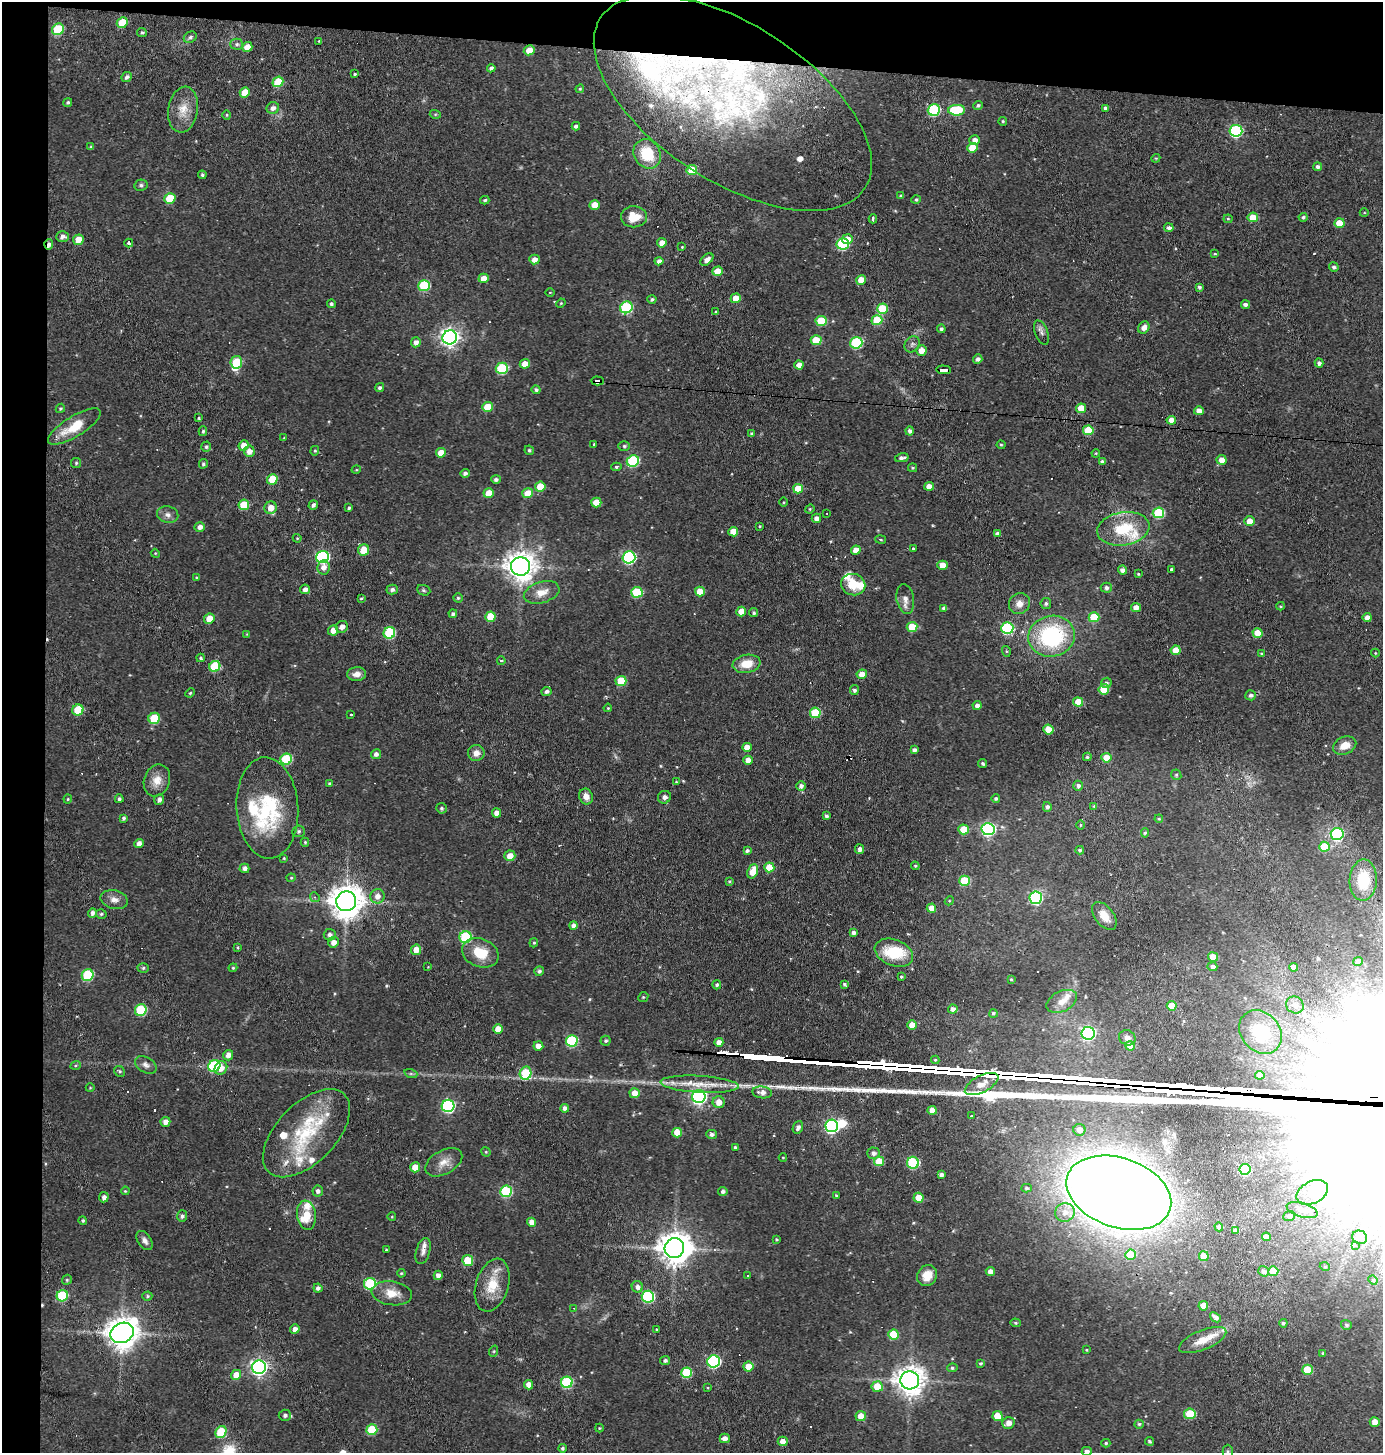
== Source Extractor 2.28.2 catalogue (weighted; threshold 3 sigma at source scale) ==
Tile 1 of 3 x 3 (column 1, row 1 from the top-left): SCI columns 100-1480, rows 2902-4352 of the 4380 x 4352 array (HDU 1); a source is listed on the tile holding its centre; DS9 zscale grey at full resolution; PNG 1385 x 1455 px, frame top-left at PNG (2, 2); each listed source drawn as its Kron ellipse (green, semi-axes under 4 px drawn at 4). Shown black and unused: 7% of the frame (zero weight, under 2 of 3 exposures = <1% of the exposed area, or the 3 px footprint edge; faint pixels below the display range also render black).
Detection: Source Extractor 2.28.2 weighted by HDU 2 'WHT'; one run over the whole footprint, this tile lists its part. Background 0.0385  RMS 0.005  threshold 0.0223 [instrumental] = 3 sigma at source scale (4.5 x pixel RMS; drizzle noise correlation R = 1.50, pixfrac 1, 0.05/0.05 arcsec/px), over >= 5 px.
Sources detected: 502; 5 inside a brighter object's white glare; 14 cosmic-ray / hot-pixel residue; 1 long thin detection or spike segment (spike, bleed or trail) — neither listed nor drawn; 24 inside a brighter listed object's ellipse — not listed separately; the other 458 listed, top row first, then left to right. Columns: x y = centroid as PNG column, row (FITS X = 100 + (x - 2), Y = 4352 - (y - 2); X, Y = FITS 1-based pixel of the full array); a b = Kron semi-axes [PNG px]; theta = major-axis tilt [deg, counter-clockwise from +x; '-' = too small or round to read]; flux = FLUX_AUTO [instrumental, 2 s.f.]
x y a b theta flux
122 23 6 5 - 13
58 29 6 5 - 29
142 33 5 4 - 0.84
190 37 7 5 30 1.3
319 41 4 3 - 0.35
237 44 6 5 - 1.1
247 47 5 4 - 5.2
529 50 5 5 - 6
491 68 4 4 - 1.4
355 74 3 3 - 0.69
127 77 5 4 - 1.5
278 82 5 5 - 14
580 89 4 4 - 0.58
245 92 5 5 - 9.4
68 102 4 4 - 0.87
733 103 157 78 -33 190
978 105 5 4 - 0.97
273 108 6 6 - 2.3
1105 108 4 3 - 1.3
183 110 23 15 82 8.3
934 110 6 5 - 46
957 110 8 5 2 31
435 114 5 3 - 0.58
227 115 5 4 - 0.54
1003 121 4 4 - 0.68
576 126 4 3 - 1.3
1236 131 6 6 - 61
975 140 5 5 - 2.7
91 147 4 4 - 0.77
972 148 5 5 - 9.2
647 154 15 13 -57 18
1156 158 4 3 - 0.48
1318 167 4 4 - 1.7
692 170 5 5 - 15
202 175 4 4 - 0.82
141 185 7 5 11 1.1
901 196 4 3 - 0.8
170 198 6 5 - 16
485 200 4 3 - 0.7
916 200 4 4 - 0.86
595 205 5 4 - 6.4
1364 213 4 3 - 0.4
634 217 13 10 0 9.4
1253 217 5 5 - 9.5
1303 217 4 4 - 0.96
873 219 4 3 - 2.1
1228 219 4 4 - 0.55
1339 223 5 4 - 8.1
1169 228 4 4 - 1.7
62 236 6 5 - 2.2
847 239 5 5 - 5.4
78 240 5 5 - 5.7
129 243 4 4 - 1.1
662 243 5 4 - 4.1
49 244 5 3 - 1.9
843 244 6 5 - 45
682 247 3 3 - 0.42
1215 254 3 3 - 0.5
534 259 5 5 - 3.3
707 260 7 4 42 2.8
659 261 4 4 - 2.1
1334 267 5 4 - 1.1
717 271 5 4 - 7.1
484 278 5 4 - 4.4
861 280 5 4 - 8.1
424 286 6 5 - 30
1199 287 4 4 - 1.2
550 292 5 3 - 0.37
736 298 5 5 - 7
652 299 4 4 - 0.99
561 303 5 4 - 0.48
331 304 4 4 - 1
1245 305 4 4 - 1.8
626 307 6 6 - 46
882 309 5 5 - 20
716 312 4 3 - 0.72
877 320 5 5 - 18
821 321 5 5 - 16
1144 327 6 5 - 3.1
941 329 4 4 - 1.2
1042 333 12 6 -68 1.8
450 337 7 7 - 230
816 340 5 5 - 12
416 342 5 5 - 2.3
856 343 6 5 - 40
912 344 9 7 55 1.5
921 350 5 5 - 4.5
978 359 5 4 - 1.5
236 362 6 6 - 21
1319 363 4 4 - 1.5
525 364 5 4 - 5.4
799 365 4 4 - 3.7
502 368 6 5 - 35
944 370 7 4 -4 54
597 381 6 4 -3 110
380 388 5 4 - 1.2
536 390 4 4 - 1.2
487 407 5 5 - 8.6
60 408 5 4 - 0.61
1081 408 5 5 - 7.9
1199 411 5 4 - 3.4
199 418 3 3 - 0.57
1171 420 5 4 - 4.9
74 427 30 10 31 13
1088 430 5 5 - 17
203 431 5 4 - 0.82
910 431 4 4 - 1.5
752 434 4 3 - 1.2
284 438 4 4 - 0.41
594 444 3 3 - 0.61
1001 445 4 4 - 0.58
244 446 5 5 - 5.3
624 446 6 5 - 0.81
206 447 5 4 - 0.9
529 450 5 4 - 0.81
249 451 5 5 - 3.2
315 451 5 4 - 0.64
441 453 5 4 - 5.7
1096 453 4 3 - 0.44
902 458 7 4 13 1.7
1222 460 5 5 - 3.9
633 461 6 5 - 44
1102 462 4 4 - 1.5
76 463 5 5 - 0.78
203 464 5 4 - 0.84
616 467 5 4 - 0.8
912 468 4 3 - 0.57
356 470 5 3 - 0.4
465 473 5 4 - 1.6
272 479 5 5 - 13
496 479 5 4 - 1.3
929 486 5 4 - 3.9
540 487 5 5 - 8.1
798 489 5 5 - 9.9
489 493 5 4 - 7.3
528 493 5 5 - 8.3
596 502 5 5 - 7.8
783 502 4 3 - 0.47
244 505 5 5 - 13
313 505 5 4 - 1.5
271 508 6 6 - 5.3
349 508 4 3 - 0.88
810 509 5 4 - 0.55
1158 513 6 5 - 31
827 514 2 2 - 0.38
168 515 11 8 -14 2.5
816 518 5 4 - 2.6
1250 521 5 5 - 4.7
760 526 4 3 - 0.5
200 527 5 4 - 2.4
1123 529 26 16 10 22
733 532 5 4 - 6.8
997 533 4 3 - 1.4
297 538 4 4 - 0.56
881 539 5 3 - 0.55
913 549 3 2 - 0.84
364 550 5 5 - 8.5
856 550 5 4 - 5.9
155 553 4 3 - 0.45
322 557 6 6 - 68
629 557 6 6 - 76
943 565 5 4 - 5.7
521 566 9 9 - 620
323 567 7 6 - 2.9
1123 570 4 4 - 2.1
1172 570 3 3 - 4.7
1138 574 3 3 - 0.57
196 577 4 3 - 0.46
853 585 12 10 -13 10
1106 588 5 5 - 1.8
305 589 5 4 - 2.2
392 589 5 5 - 1.7
424 590 7 5 -21 0.84
542 592 18 10 17 5.5
637 592 5 5 - 26
700 592 5 5 - 7
458 598 4 4 - 0.8
361 599 4 4 - 0.57
905 599 15 8 -81 3.3
1046 603 5 5 - 1.1
1019 604 11 10 - 4.2
1280 606 4 4 - 0.52
1136 607 5 4 - 3.6
944 608 4 3 - 1.3
741 611 5 5 - 5.5
754 613 5 4 - 0.87
453 614 4 4 - 1.3
490 617 5 5 - 10
1094 617 5 5 - 16
1367 617 4 4 - 3.1
209 619 5 5 - 6.6
342 627 6 5 - 2.7
912 627 5 5 - 12
1007 628 6 6 - 52
333 630 5 5 - 4.3
389 633 6 5 - 38
1257 633 5 4 - 8.4
247 634 3 3 - 0.36
1052 636 23 20 12 56
1176 650 5 4 - 8.7
1006 651 5 3 - 0.58
1375 653 4 4 - 0.42
1261 654 4 4 - 0.52
201 658 4 3 - 0.77
501 661 4 4 - 0.64
747 664 14 9 10 8.3
215 666 6 5 - 25
357 674 9 7 4 3.1
862 674 5 5 - 5.5
621 681 5 5 - 15
1106 683 5 5 - 1
1104 689 5 5 - 15
854 690 5 4 - 1.4
547 691 5 4 - 1.7
190 693 5 3 - 0.48
1251 695 5 5 - 1.4
1078 702 5 4 - 11
977 705 4 4 - 2.3
608 708 4 3 - 0.49
78 710 6 5 - 17
815 713 5 5 - 23
351 715 3 3 - 0.81
154 718 6 5 - 21
1048 729 5 5 - 8.2
1345 745 12 8 25 5.7
747 747 5 4 - 4.3
914 750 4 4 - 1.7
476 753 8 8 - 3.5
376 754 5 5 - 1.9
1087 757 4 4 - 0.82
1106 758 5 4 - 7.6
286 759 6 5 - 29
748 760 5 4 - 3.8
983 763 4 3 - 0.91
1176 775 5 5 - 0.73
157 780 16 13 70 6
676 782 4 3 - 0.46
329 784 4 3 - 0.76
801 786 5 4 - 1.6
1078 786 5 5 - 1.4
586 797 8 7 - 3.2
664 797 6 6 - 1.8
996 798 4 4 - 1
68 799 4 4 - 0.55
119 799 4 4 - 1.1
159 800 5 4 - 1.8
1094 806 3 3 - 0.59
1047 807 5 4 - 1.3
267 808 50 31 -86 42
442 808 5 5 - 1.1
497 813 4 4 - 3.1
826 816 4 3 - 1.2
124 818 4 4 - 1
1159 819 4 4 - 0.52
1080 825 5 3 - 0.49
964 829 5 5 - 11
988 829 6 6 - 92
298 831 6 5 - 0.9
1145 833 5 4 - 0.77
1337 834 6 6 - 67
305 842 4 4 - 0.62
139 843 5 4 - 2.9
1324 847 5 5 - 17
860 849 5 4 - 2
1080 850 4 4 - 1
747 851 4 4 - 1.1
510 856 5 5 - 5.2
284 858 4 3 - 0.49
915 866 4 3 - 0.56
769 867 5 5 - 9.1
244 868 5 4 - 2
753 871 7 5 71 8.2
291 878 4 4 - 0.56
1363 880 20 13 88 18
729 881 4 3 - 0.57
965 881 5 5 - 20
377 896 7 7 - 3.4
315 897 5 4 - 0.96
1036 898 6 6 - 61
114 900 14 9 -13 3.4
346 901 10 10 - 910
949 901 5 3 - 0.45
931 908 4 4 - 5.2
92 913 5 4 - 1.7
101 914 5 4 - 0.86
1104 916 16 9 -52 6.6
574 925 4 4 - 2
854 933 4 4 - 1.9
330 935 6 6 - 1.7
465 937 6 5 - 38
333 942 5 5 - 3
534 943 5 4 - 0.58
238 947 3 2 - 0.49
416 950 5 5 - 5.6
480 953 19 14 -21 13
894 953 20 13 -22 19
1213 957 5 4 - 8
1358 961 5 4 - 1.4
428 967 3 3 - 0.29
1212 967 5 4 - 1.7
1293 967 4 4 - 3
143 968 5 5 - 0.86
233 968 4 4 - 0.57
539 971 5 5 - 1.3
88 975 6 5 - 37
901 977 3 2 - 0.54
1011 979 3 3 - 0.57
844 984 4 4 - 1
717 985 4 4 - 1
643 997 5 4 - 0.66
1062 1001 16 10 27 5.5
1295 1005 9 8 - 3
1172 1006 5 5 - 8.9
953 1009 5 4 - 2.2
141 1010 6 5 - 31
993 1013 4 4 - 0.78
912 1025 5 4 - 5.7
498 1029 5 4 - 4.9
1260 1032 24 19 -47 20
1088 1033 7 6 - 110
1127 1038 8 7 - 2.1
572 1041 6 5 - 42
606 1041 5 5 - 0.89
719 1042 4 4 - 3.7
538 1046 5 4 - 3.5
1130 1046 5 4 - 9.6
228 1055 5 5 - 3
935 1060 4 4 - 0.67
76 1065 5 3 - 0.57
146 1065 12 7 -29 2.2
214 1066 6 5 - 45
221 1068 7 6 - 4
119 1071 6 5 - 0.88
526 1073 7 5 78 23
411 1074 7 4 -18 0.88
1260 1075 5 4 - 4.1
699 1084 39 8 -3 10
982 1084 18 8 27 4
90 1088 4 3 - 0.36
762 1092 10 6 -8 2.9
635 1093 5 5 - 5.7
699 1097 6 6 - 150
719 1102 6 6 - 4.3
448 1106 6 6 - 74
565 1108 4 4 - 2
932 1110 4 4 - 4.6
971 1116 3 2 - 0.65
165 1122 5 5 - 3.2
832 1126 6 6 - 100
798 1127 6 5 - 2.1
1079 1130 6 6 - 3.6
306 1133 54 29 46 43
677 1133 5 4 - 7.1
712 1134 5 4 - 1.4
735 1148 3 3 - 1.2
486 1152 5 4 - 0.51
873 1153 6 5 - 2
783 1157 4 3 - 0.4
879 1161 5 5 - 11
444 1162 20 12 29 5.6
913 1163 6 6 - 37
415 1167 5 5 - 6.8
1245 1169 5 5 - 42
941 1175 4 4 - 1.6
1027 1188 5 4 - 0.86
125 1191 4 3 - 0.49
318 1191 5 5 - 1.8
506 1191 6 5 - 41
723 1191 4 4 - 1.4
1312 1192 17 11 26 11
1119 1193 54 35 -19 1700
836 1195 4 3 - 0.61
104 1197 5 4 - 2
919 1198 5 5 - 8.5
1302 1210 16 7 -17 3.1
1065 1212 10 9 - 4.1
306 1215 14 9 -82 7.9
182 1216 6 5 - 1.3
1289 1216 6 5 - 1.3
392 1217 4 3 - 0.39
83 1220 4 4 - 0.89
531 1222 4 4 - 3.5
1219 1227 4 4 - 2.2
1236 1231 4 4 - 2.2
1266 1237 4 4 - 3.3
1360 1237 7 6 - 3
777 1239 4 3 - 0.52
145 1241 11 6 -56 2.2
1355 1246 3 3 - 23
674 1248 10 9 - 750
386 1250 3 2 - 0.6
423 1251 13 7 74 2.4
1130 1255 5 5 - 13
1204 1256 5 5 - 9.7
468 1261 5 5 - 16
1325 1267 5 3 - 0.41
1263 1271 5 5 - 2.1
1273 1271 5 5 - 11
990 1272 4 4 - 3.4
401 1273 4 3 - 0.51
438 1275 4 4 - 3
927 1275 11 9 59 6
747 1276 3 3 - 0.77
67 1280 5 4 - 0.73
1373 1280 5 4 - 0.51
370 1284 6 5 - 36
492 1285 27 16 73 13
637 1287 6 5 - 1.9
318 1288 4 4 - 1.5
392 1293 20 12 -8 7.7
62 1296 6 5 - 27
147 1296 5 4 - 0.78
648 1297 6 6 - 57
1203 1306 5 4 - 6.2
574 1308 4 4 - 0.46
1215 1317 6 4 -40 2.2
1015 1323 5 4 - 0.7
1283 1323 4 4 - 1.2
1346 1325 5 5 - 0.92
295 1329 5 4 - 2.7
656 1329 4 3 - 0.48
122 1333 12 9 26 810
894 1334 5 5 - 20
1203 1340 25 9 22 7.9
1086 1350 4 3 - 0.46
494 1351 6 3 71 0.53
1323 1353 3 3 - 0.67
665 1360 5 4 - 1.4
714 1361 6 6 - 74
981 1363 4 3 - 0.83
748 1366 5 5 - 7.7
259 1367 7 6 - 180
952 1368 5 4 - 0.95
1307 1370 5 5 - 14
687 1373 5 5 - 26
236 1375 5 5 - 6.8
910 1380 9 9 - 630
567 1382 6 5 - 41
529 1385 4 4 - 4.3
877 1386 5 5 - 11
708 1388 4 3 - 0.42
1190 1414 5 5 - 21
285 1415 6 5 - 1.4
861 1416 5 5 - 6.2
998 1416 5 5 - 13
1375 1422 5 4 - 4.4
1008 1423 6 5 - 4.4
1139 1424 5 4 - 0.72
599 1428 4 4 - 0.48
372 1430 5 5 - 20
221 1432 6 5 - 21
725 1438 5 5 - 2.7
783 1441 5 4 - 4.1
1149 1441 4 4 - 0.9
1106 1443 4 4 - 0.67
563 1448 4 4 - 1.1
1087 1451 5 4 - 2
1228 1452 7 5 89 0.93
Overlapping masked pixels (flux is a lower limit): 5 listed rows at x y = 733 103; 49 244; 944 370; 597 381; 1119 1193
Isophote crosses this tile's border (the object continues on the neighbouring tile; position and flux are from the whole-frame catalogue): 2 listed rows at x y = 1087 1451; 1228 1452